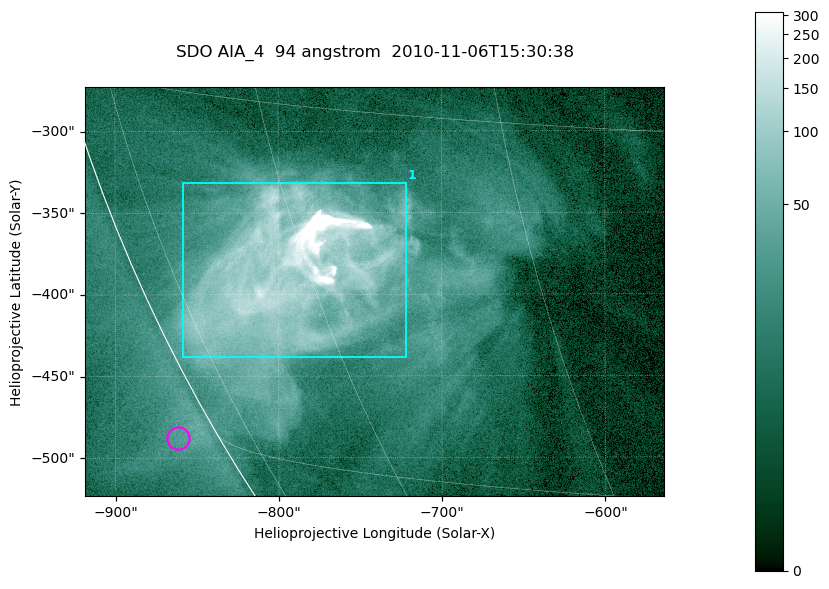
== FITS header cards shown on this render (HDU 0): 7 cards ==
TELESCOP= 'SDO     '           /
INSTRUME= 'AIA_4   '           /
WAVELNTH=                   94 /
WAVEUNIT= 'angstrom'           /
DATE-OBS= '2010-11-06T15:30:38.12' /
CTYPE1  = 'HPLN-TAN'           /
CTYPE2  = 'HPLT-TAN'           /

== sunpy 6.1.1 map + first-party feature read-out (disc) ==
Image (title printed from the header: SDO AIA_4  94 angstrom  2010-11-06T15:30:38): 591 x 417 px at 0.6 arcsec/px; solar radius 968 arcsec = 1614 px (partial field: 2.7% of the solar disc is inside the frame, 89% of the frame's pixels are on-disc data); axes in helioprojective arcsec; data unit not stated in the header (colour bar unlabelled)
Pointing: header CRPIX1/2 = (2053.81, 2042.90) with CRVAL1/2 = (0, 0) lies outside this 591 x 417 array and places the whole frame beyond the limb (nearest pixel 1.36 R_sun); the SolarSoft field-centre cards XCEN/YCEN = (-741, -398.2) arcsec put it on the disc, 768 arcsec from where CRPIX/CRVAL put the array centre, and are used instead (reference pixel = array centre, CRVAL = XCEN/YCEN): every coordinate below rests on XCEN/YCEN
Orientation: roll -0.138 deg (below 1 deg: not rotated)
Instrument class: DISC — disc imager (sunpy class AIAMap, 94 A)
Bright regions (active regions / flare kernels): reference = the on-disc median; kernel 5 px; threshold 5 sigma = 55.4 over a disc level ~10.6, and >= 1.15x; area >= 246 px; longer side >= 5 px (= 3 arcsec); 1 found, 1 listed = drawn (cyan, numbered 1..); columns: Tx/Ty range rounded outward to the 2 arcsec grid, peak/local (2 s.f.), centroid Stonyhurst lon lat
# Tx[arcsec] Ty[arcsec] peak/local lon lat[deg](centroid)
1 -860..-722 -438..-330 135 -62 -22
Off-limb structures (1.02-1.3 R_sun): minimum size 123 px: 3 found; the strongest spans PA ~120 deg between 1.02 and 1.03 R_sun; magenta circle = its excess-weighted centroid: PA ~120 deg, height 1.02 R_sun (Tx ~-862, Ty ~-488 arcsec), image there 1.8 x the reference